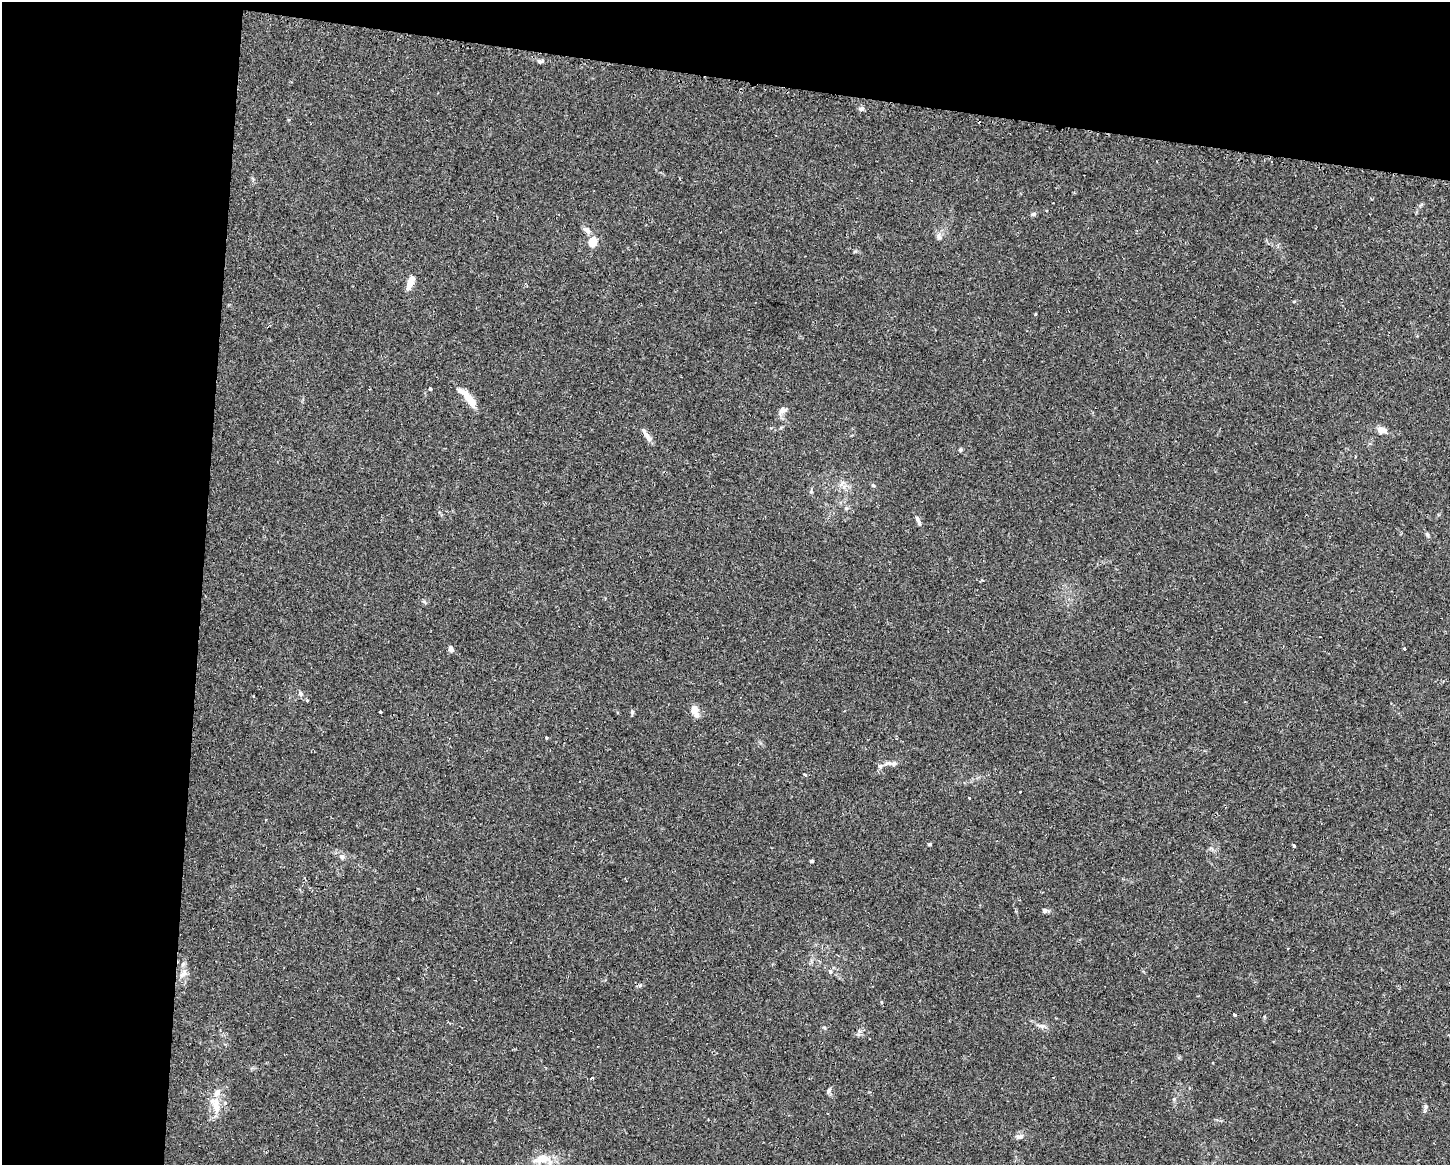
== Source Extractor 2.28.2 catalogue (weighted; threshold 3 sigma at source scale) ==
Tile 1 of 3 x 4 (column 1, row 1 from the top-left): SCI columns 298-1745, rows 3506-4668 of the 4749 x 4707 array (HDU 1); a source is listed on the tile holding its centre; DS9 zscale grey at full resolution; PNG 1452 x 1167 px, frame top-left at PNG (2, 2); no overlay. Shown black and unused: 21% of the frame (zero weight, under 2 of 3 exposures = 4% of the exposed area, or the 3 px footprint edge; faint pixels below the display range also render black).
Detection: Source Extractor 2.28.2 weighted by HDU 2 'WHT'; one run over the whole footprint, this tile lists its part. Background 0.0342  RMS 0.0051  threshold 0.0231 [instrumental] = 3 sigma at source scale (4.5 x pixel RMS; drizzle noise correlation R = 1.50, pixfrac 1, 0.05/0.05 arcsec/px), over >= 5 px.
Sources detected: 51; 1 cosmic-ray / hot-pixel residue — not listed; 2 inside a brighter listed object's ellipse — not listed separately; the other 48 listed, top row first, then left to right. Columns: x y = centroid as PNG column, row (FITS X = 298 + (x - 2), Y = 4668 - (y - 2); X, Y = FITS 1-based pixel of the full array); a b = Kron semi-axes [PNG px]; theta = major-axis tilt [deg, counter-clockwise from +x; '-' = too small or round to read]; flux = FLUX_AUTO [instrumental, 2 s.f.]
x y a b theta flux
541 61 11 4 9 1.1
861 109 8 5 9 1.1
1033 214 6 5 - 0.86
586 230 10 6 -33 2.1
939 236 10 6 -74 1.7
593 242 6 5 - 20
410 283 18 7 69 4.7
1035 315 3 3 - 0.94
430 389 3 3 - 1.9
465 394 19 8 -44 6.3
783 410 10 7 13 1.8
1381 430 7 5 -9 5.7
645 434 20 5 -53 2.8
873 485 5 4 - 0.62
846 508 5 5 - 0.82
918 520 13 5 -65 1.8
424 601 7 3 -19 0.77
1319 636 3 3 - 1.6
451 649 7 5 -70 1.9
1404 649 3 3 - 0.92
301 694 7 6 - 1.1
254 696 3 3 - 0.63
694 709 12 10 89 4.2
380 712 3 3 - 1.5
632 712 6 4 73 0.72
547 738 3 3 - 0.88
889 763 16 6 5 3
805 775 3 3 - 1.7
969 798 3 2 - 0.46
929 844 5 3 - 0.63
1294 846 3 3 - 1.3
342 857 8 6 -45 1.5
812 861 4 3 - 0.64
1044 910 6 6 - 1.2
838 955 3 3 - 0.53
830 971 6 6 - 1.3
183 974 14 8 42 3
881 1002 5 3 - 0.43
1235 1015 5 3 - 0.57
1041 1026 11 5 -9 1.9
825 1028 6 3 -70 0.54
592 1078 3 3 - 0.47
1053 1078 3 2 - 0.3
829 1090 9 4 63 1
216 1106 23 9 -77 7.2
1425 1106 7 4 -72 0.91
1019 1136 11 6 8 1.9
542 1159 30 11 6 8.2
Unlisted compact peaks at least as high as the median listed source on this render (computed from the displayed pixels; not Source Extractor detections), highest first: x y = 960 450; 1427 534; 855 251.